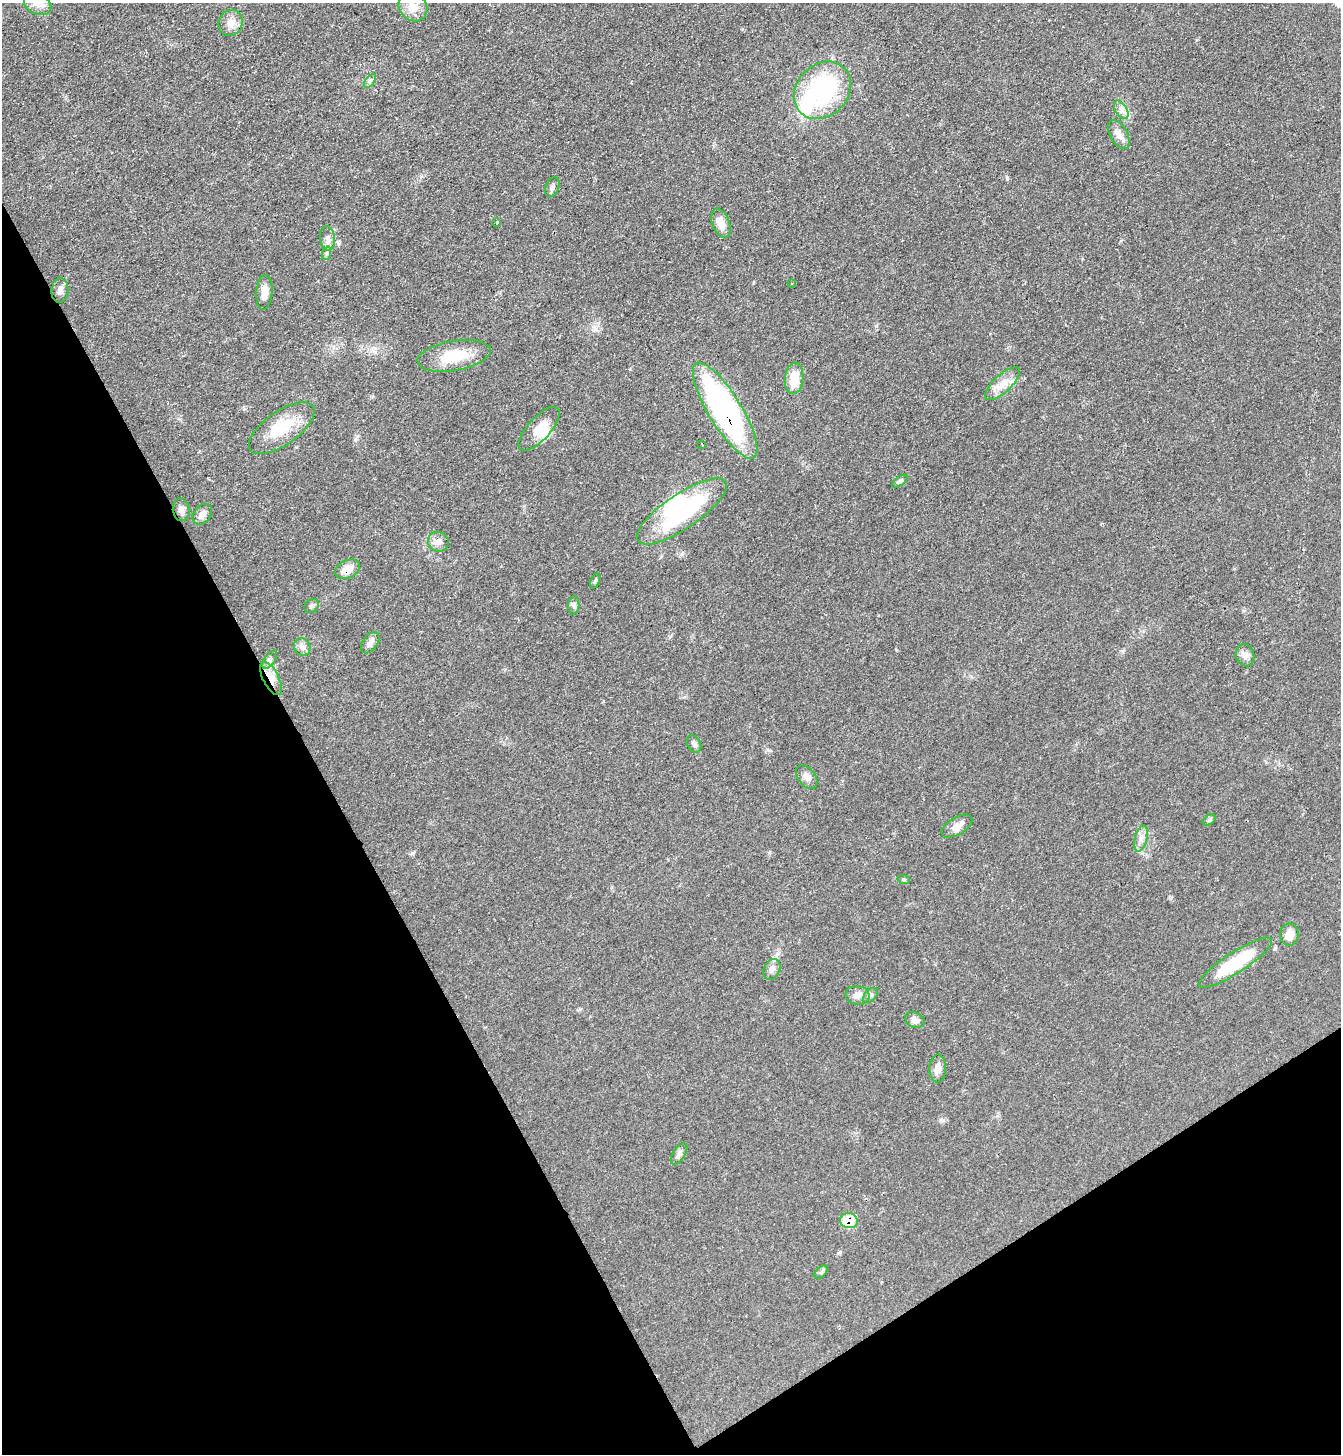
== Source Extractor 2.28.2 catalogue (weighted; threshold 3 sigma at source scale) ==
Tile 14 of 4 x 4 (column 2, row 4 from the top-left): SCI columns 1493-2831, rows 1-1452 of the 5801 x 5809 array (HDU 1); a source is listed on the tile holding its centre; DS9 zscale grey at full resolution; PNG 1343 x 1456 px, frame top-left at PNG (2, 3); each listed source drawn as its Kron ellipse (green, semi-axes under 4 px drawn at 4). Shown black and unused: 30% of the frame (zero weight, under 2 of 3 exposures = <1% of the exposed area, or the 3 px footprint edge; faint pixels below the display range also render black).
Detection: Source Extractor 2.28.2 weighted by HDU 2 'WHT'; one run over the whole footprint, this tile lists its part. Background 0.0505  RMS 0.0069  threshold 0.0312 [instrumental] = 3 sigma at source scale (4.5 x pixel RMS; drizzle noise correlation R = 1.50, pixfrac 1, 0.05/0.05 arcsec/px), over >= 5 px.
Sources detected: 56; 2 inside a brighter object's white glare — neither listed nor drawn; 2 inside a brighter listed object's ellipse — not listed separately; the other 52 listed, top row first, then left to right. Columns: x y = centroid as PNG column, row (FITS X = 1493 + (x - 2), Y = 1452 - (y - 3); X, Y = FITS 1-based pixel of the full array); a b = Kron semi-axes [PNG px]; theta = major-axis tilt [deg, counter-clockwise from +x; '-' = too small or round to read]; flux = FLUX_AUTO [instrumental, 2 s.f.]
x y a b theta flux
38 4 14 10 -25 5.5
413 7 15 13 -48 8.6
231 23 13 12 - 6.1
370 81 8 4 53 1.6
822 90 31 25 47 83
1121 110 10 5 -57 3.1
1119 134 15 8 -62 5
552 187 10 6 69 2.3
497 223 4 3 - 0.96
721 223 15 8 -69 6.6
327 238 12 7 -84 3.4
327 253 7 4 71 1.4
792 284 4 3 - 0.46
60 291 12 8 85 3.5
264 292 17 8 85 6.1
454 356 37 15 10 22
794 378 16 9 84 14
1002 384 22 8 43 8.6
725 411 55 16 -59 180
282 428 38 17 35 27
539 429 28 11 48 11
702 444 3 2 - 1.2
900 481 9 4 35 1.5
181 510 11 8 -81 3.5
682 511 53 17 34 77
202 514 11 8 50 4.4
438 542 10 9 - 4
347 569 13 9 24 8.8
595 581 8 4 67 1.2
574 605 9 5 85 1.9
312 606 8 6 37 1.7
370 643 12 7 54 3.1
302 647 9 8 - 3.8
1245 655 11 9 -70 3.9
270 660 10 5 55 2.1
271 678 18 8 -63 8.2
694 744 9 6 -61 2
807 777 14 8 -53 4.1
1209 820 7 4 33 1.1
957 826 17 8 31 6
1141 838 14 6 77 3.9
904 880 6 4 -19 0.97
1289 935 11 9 85 7.6
1235 963 43 10 33 40
772 969 11 8 64 3.1
857 995 12 9 -7 4.6
870 995 9 5 46 1.7
915 1020 10 7 -28 3.3
938 1068 14 8 88 4.7
679 1154 12 6 57 2.6
849 1221 9 7 -13 17
821 1272 8 4 44 1.4
Overlapping masked pixels (flux is a lower limit): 4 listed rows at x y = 725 411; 347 569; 271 678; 849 1221
Isophote crosses this tile's border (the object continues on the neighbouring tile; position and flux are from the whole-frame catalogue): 1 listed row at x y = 38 4
Unlisted compact peaks at least as high as the median listed source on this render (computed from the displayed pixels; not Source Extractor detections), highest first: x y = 1007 178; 630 369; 412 853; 941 1120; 876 326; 840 1252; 421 176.